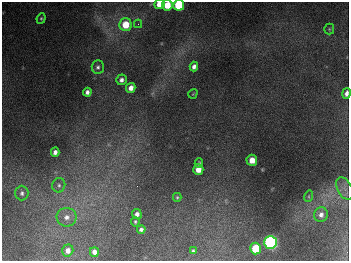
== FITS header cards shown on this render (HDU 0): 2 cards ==
NAXIS1  =                  347
NAXIS2  =                  259

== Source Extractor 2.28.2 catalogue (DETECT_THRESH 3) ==
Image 347 x 259 px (HDU 0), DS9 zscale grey, 1 PNG px = 1 image px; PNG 351 x 263 px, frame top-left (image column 1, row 259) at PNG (2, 2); each listed source drawn as its Kron ellipse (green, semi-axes under 4 px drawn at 4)
Background 674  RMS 49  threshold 148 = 3 sigma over >= 5 px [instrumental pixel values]
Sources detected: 33; all 33 listed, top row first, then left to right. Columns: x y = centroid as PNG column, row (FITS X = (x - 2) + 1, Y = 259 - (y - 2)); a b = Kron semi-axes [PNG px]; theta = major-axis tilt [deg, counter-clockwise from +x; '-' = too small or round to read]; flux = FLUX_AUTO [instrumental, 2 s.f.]
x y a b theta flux
159 4 5 5 - 3.9e+04
167 5 5 5 - 6.1e+04
179 5 5 5 - 2.6e+05
41 18 5 4 - 4.6e+03
138 24 4 4 - 3.9e+03
126 25 6 6 - 7.8e+04
329 29 5 5 - 4.2e+03
98 67 7 6 - 8.7e+03
194 67 5 4 - 1.3e+04
121 80 5 5 - 1.2e+04
131 88 5 4 - 2.2e+04
87 92 4 4 - 1.2e+04
346 93 5 4 - 1.6e+04
193 94 5 3 - 2.9e+03
55 152 5 4 - 1.5e+04
252 160 5 5 - 3.5e+04
199 163 4 3 - 5.6e+03
198 169 5 5 - 3.8e+04
59 185 7 6 - 1.0e+04
345 188 12 7 -62 1.9e+04
22 193 7 6 - 1.0e+04
309 196 6 3 72 4.3e+03
177 197 4 3 - 4.2e+03
137 214 5 5 - 1.3e+04
321 215 7 7 - 1.6e+04
67 217 10 9 - 2.6e+04
135 222 5 4 - 4.8e+03
141 229 4 4 - 9.1e+03
270 242 6 6 - 1.1e+06
255 248 6 5 - 1.2e+05
68 250 6 5 - 2.2e+04
193 251 3 3 - 5.5e+03
94 252 5 4 - 2.2e+04
At the frame edge (FLAGS 8, measured only in part): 4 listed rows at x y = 159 4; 167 5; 179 5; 346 93